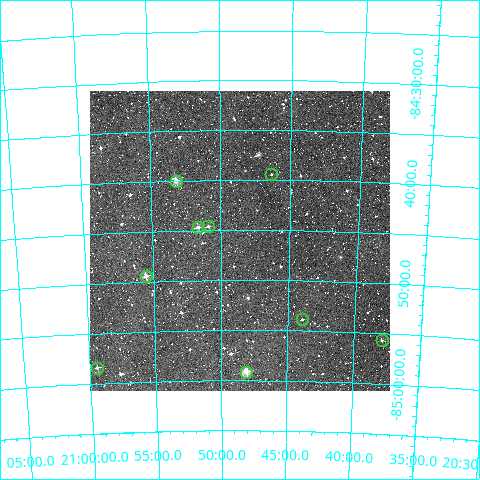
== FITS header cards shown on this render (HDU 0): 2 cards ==
NAXIS1  =                  300
NAXIS2  =                  300

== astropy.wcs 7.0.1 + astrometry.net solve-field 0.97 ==
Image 300 x 300 px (HDU 0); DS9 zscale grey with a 90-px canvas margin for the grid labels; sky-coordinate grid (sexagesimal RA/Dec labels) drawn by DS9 from the SOLVED WCS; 9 Tycho-2 reference stars matched to detected sources circled (green)
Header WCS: RA---TAN/DEC--TAN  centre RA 20:48:37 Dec -84:46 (312.15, -84.77 deg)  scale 6 arcsec/px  FOV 30.0' x 30.0'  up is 0 deg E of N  parity normal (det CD < 0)
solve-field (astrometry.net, Tycho-2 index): VERIFIED the header's WCS against the Tycho-2 star catalogue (verified at 2 index scales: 7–9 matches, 0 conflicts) and refined it, rather than solving blind
Solved WCS: RA---TAN-SIP/DEC--TAN-SIP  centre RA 20:48:37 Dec -84:46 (312.15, -84.77 deg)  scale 5.99 arcsec/px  FOV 30.0' x 30.0'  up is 0 deg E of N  parity normal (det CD < 0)
The solver's refit moves the header's centre by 2.5 arcsec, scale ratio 0.9986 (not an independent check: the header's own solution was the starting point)
Tycho-2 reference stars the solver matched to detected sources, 9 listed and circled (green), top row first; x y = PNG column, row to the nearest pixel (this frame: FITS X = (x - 90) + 1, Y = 300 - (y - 91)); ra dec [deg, ICRS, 3 dp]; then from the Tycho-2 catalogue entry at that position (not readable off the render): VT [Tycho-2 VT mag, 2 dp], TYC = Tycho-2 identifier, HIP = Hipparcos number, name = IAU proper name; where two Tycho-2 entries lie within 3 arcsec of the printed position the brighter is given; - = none
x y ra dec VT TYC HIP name
271 174 311.588 -84.657 12.88 9528-1694-1 - -
176 181 313.294 -84.666 9.81 9528-1742-1 - -
208 226 312.725 -84.744 11.72 9528-1103-1 - -
198 227 312.910 -84.744 10.73 9528-1833-1 - -
146 276 313.888 -84.824 10.58 9528-1932-1 - -
302 319 310.983 -84.898 11.96 9528-1574-1 - -
382 340 309.479 -84.928 12.01 9528-1225-1 - -
97 368 314.865 -84.974 10.90 9528-1044-1 - -
246 372 312.033 -84.986 9.70 9528-1554-1 - -